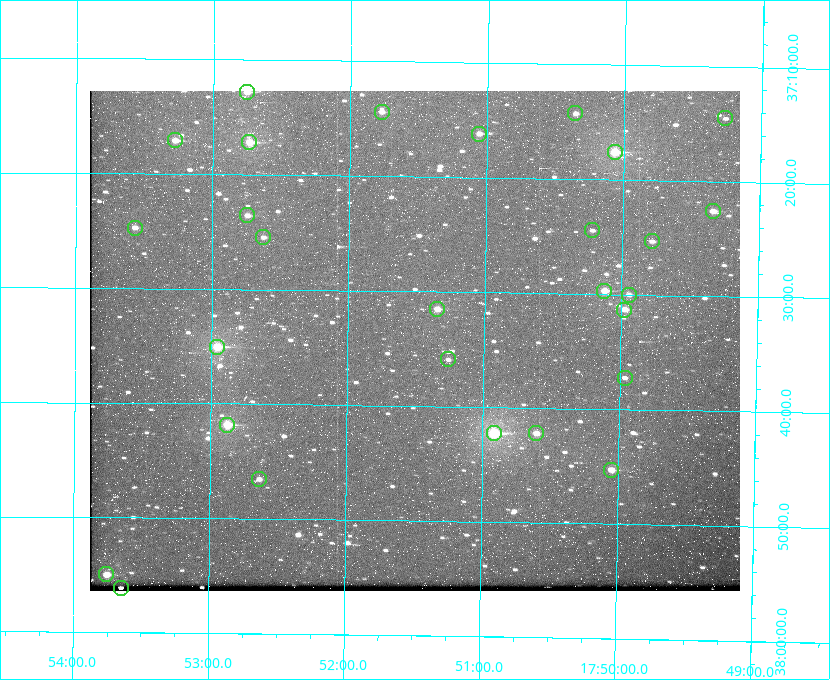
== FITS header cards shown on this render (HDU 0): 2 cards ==
NAXIS1  =                  650 / Width of table row in bytes
NAXIS2  =                  500 / Number of rows in table

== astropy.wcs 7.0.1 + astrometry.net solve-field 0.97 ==
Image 650 x 500 px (HDU 0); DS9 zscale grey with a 90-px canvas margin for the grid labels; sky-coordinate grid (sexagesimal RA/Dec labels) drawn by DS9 from the SOLVED WCS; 28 Tycho-2 reference stars matched to detected sources circled (green)
Header WCS: none
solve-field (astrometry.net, Tycho-2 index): SOLVED blind (the file carries no WCS)
Solved WCS: RA---TAN-SIP/DEC--TAN-SIP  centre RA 17:51:30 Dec +37:34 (267.88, +37.57 deg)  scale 5.23 arcsec/px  FOV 56.7' x 43.6'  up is +179 deg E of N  parity flipped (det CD > 0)
(file carries no celestial WCS; the grid is the blind solution)
Tycho-2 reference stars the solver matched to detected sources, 28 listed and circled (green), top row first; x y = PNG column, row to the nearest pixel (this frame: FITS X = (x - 90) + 1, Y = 500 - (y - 91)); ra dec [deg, ICRS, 3 dp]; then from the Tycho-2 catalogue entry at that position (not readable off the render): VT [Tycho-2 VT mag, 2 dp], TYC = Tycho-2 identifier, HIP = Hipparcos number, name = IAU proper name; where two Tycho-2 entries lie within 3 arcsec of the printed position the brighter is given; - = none
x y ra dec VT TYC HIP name
247 92 268.189 +37.213 9.71 2620-542-1 - -
382 112 267.943 +37.240 10.39 2620-505-1 - -
575 113 267.589 +37.238 11.09 2619-212-1 - -
725 118 267.316 +37.242 12.03 2619-611-1 - -
479 134 267.764 +37.270 10.17 2620-784-1 - -
175 140 268.319 +37.285 9.88 2620-536-1 - -
249 142 268.183 +37.286 8.98 2620-786-1 87506 -
615 152 267.517 +37.293 8.96 2619-379-1 - -
713 211 267.335 +37.377 10.60 2619-634-1 - -
247 215 268.186 +37.393 10.44 2620-175-1 - -
135 228 268.392 +37.412 10.60 2620-800-1 - -
592 230 267.555 +37.408 11.50 2619-358-1 - -
263 237 268.156 +37.424 11.25 2620-712-1 - -
652 241 267.445 +37.422 11.17 2619-451-1 - -
604 291 267.531 +37.495 10.07 2619-274-1 - -
629 295 267.485 +37.500 11.33 2619-40-1 - -
437 309 267.836 +37.525 9.96 3089-889-1 - -
624 310 267.494 +37.522 10.35 3088-270-1 - -
217 347 268.239 +37.584 8.64 3089-755-1 - -
448 359 267.815 +37.598 11.54 3089-1081-1 - -
625 378 267.491 +37.621 11.40 3088-1284-1 - -
227 425 268.219 +37.697 8.93 3089-671-1 - -
494 433 267.730 +37.705 8.13 3089-1203-1 87349 -
536 433 267.652 +37.703 11.04 3089-693-1 - -
611 470 267.512 +37.755 10.10 3089-2332-1 - -
259 479 268.159 +37.775 11.22 3089-2245-1 - -
106 574 268.439 +37.916 9.61 3089-2268-1 - -
121 588 268.412 +37.936 10.36 3089-2031-1 - -